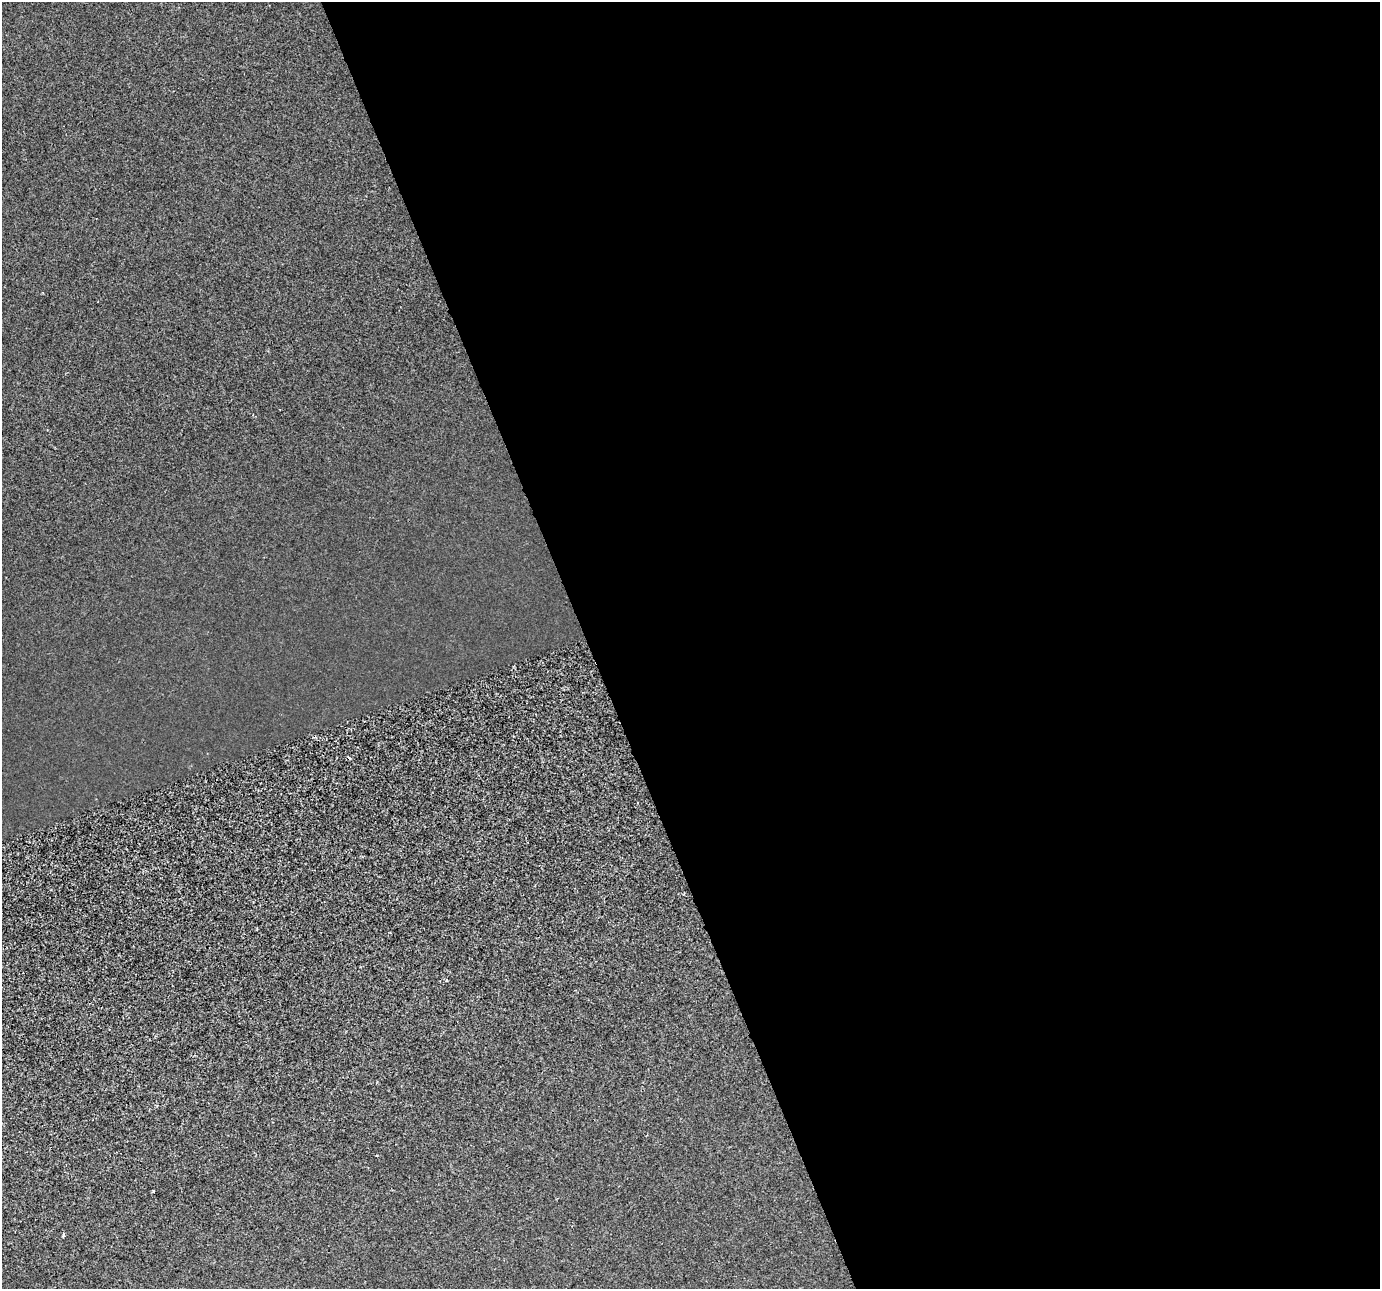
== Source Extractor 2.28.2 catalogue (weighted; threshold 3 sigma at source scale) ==
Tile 8 of 4 x 4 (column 4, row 2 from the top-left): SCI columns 4136-5513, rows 2705-3991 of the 5513 x 5354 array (HDU 1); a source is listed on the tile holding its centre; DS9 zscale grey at full resolution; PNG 1382 x 1291 px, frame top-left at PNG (2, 2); no overlay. Shown black and unused: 57% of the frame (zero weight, under 2 of 3 exposures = <1% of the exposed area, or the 3 px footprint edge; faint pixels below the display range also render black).
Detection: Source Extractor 2.28.2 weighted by HDU 2 'WHT'; one run over the whole footprint, this tile lists its part. Background 2.73e-04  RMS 0.0029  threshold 0.0131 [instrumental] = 3 sigma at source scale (4.5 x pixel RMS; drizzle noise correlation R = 1.50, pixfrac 1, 0.0396/0.0396 arcsec/px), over >= 5 px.
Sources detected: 3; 1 cosmic-ray / hot-pixel residue — not listed; the other 2 listed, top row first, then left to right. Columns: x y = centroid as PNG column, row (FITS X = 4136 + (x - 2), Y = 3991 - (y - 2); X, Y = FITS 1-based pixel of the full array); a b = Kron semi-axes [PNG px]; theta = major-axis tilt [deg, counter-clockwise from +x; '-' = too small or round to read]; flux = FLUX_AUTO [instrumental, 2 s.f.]
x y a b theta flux
446 980 4 3 - 0.28
153 1192 4 3 - 0.29